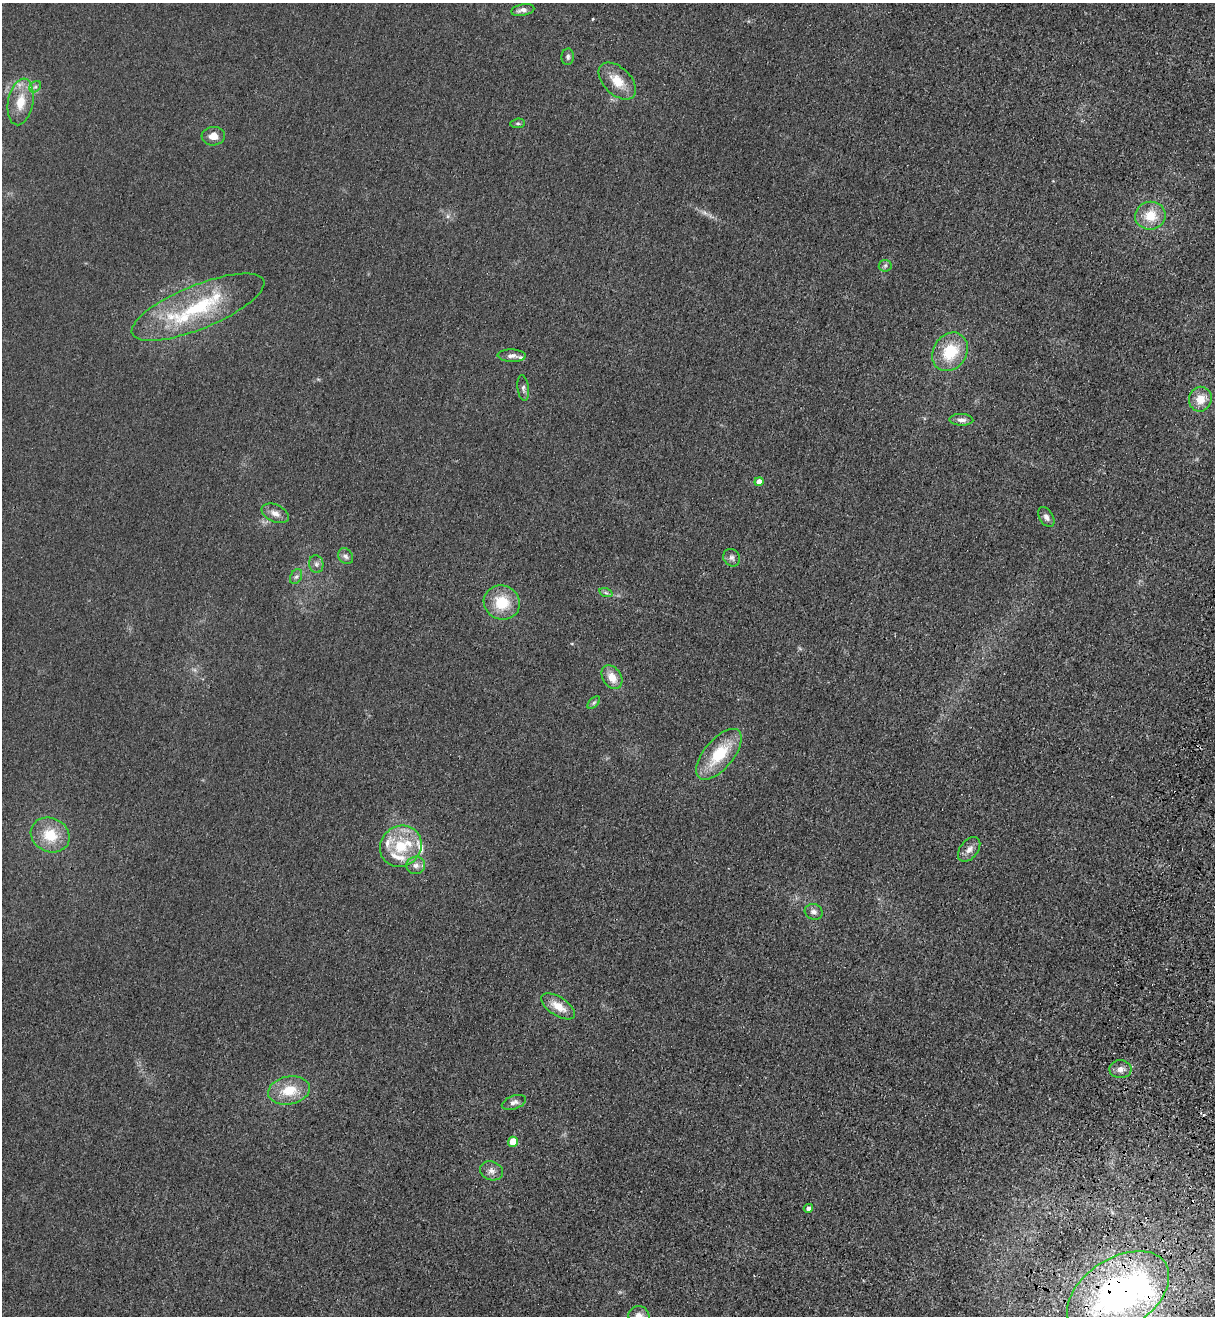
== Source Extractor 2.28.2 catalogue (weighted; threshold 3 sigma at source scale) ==
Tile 6 of 4 x 4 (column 2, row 2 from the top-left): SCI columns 1582-2794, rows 2672-3985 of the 5463 x 5344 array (HDU 1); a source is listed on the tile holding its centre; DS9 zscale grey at full resolution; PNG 1217 x 1318 px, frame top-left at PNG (2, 3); each listed source drawn as its Kron ellipse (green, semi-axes under 4 px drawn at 4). Shown black and unused: <1% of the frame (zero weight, under 3 of 4 exposures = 6% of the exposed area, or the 3 px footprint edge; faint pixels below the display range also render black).
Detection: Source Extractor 2.28.2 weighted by HDU 2 'WHT'; one run over the whole footprint, this tile lists its part. Background 0.0139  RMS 0.0055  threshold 0.0247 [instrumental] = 3 sigma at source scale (4.5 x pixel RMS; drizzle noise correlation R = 1.50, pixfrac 1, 0.05/0.05 arcsec/px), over >= 5 px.
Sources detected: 52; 1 inside a brighter object's white glare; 2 cosmic-ray / hot-pixel residue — neither listed nor drawn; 8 inside a brighter listed object's ellipse — not listed separately; the other 41 listed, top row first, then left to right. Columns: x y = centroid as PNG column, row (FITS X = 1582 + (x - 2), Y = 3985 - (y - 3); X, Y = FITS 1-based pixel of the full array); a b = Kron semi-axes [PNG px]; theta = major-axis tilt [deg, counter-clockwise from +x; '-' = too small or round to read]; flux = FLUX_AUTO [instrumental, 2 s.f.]
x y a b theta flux
523 10 12 5 10 2.7
568 57 8 6 86 1.5
617 81 22 13 -44 11
35 87 6 5 - 1.2
21 102 23 12 80 12
518 123 7 4 4 0.99
213 136 12 9 2 4.7
1150 216 15 14 - 11
885 266 6 6 - 1.3
198 307 71 22 22 47
950 352 20 16 56 20
512 356 14 6 -2 2.5
523 388 13 5 -82 1.8
1200 399 12 11 - 7.5
961 420 12 6 -2 2.5
759 482 4 4 - 5.6
275 513 14 8 -24 3.7
1046 517 11 7 -59 2.3
346 556 8 7 - 1.8
732 558 9 8 - 2.1
316 564 9 7 -79 1.9
296 577 8 5 61 1.4
606 593 7 4 -19 1
502 603 18 17 - 17
612 677 13 9 -57 7.4
594 703 8 4 44 1.2
719 754 31 14 50 23
50 835 20 17 -26 16
401 846 21 20 - 20
969 849 14 9 52 3.6
416 865 9 8 - 3
814 912 9 7 -18 2.4
558 1006 19 9 -33 8.8
1120 1069 11 9 0 3.3
289 1090 21 14 12 14
514 1103 12 6 19 2.3
513 1142 5 4 - 12
491 1171 12 9 -20 3.2
808 1208 4 4 - 2.3
1118 1294 56 35 33 190
639 1316 10 10 - 4.2
Overlapping masked pixels (flux is a lower limit): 1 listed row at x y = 1118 1294
Isophote crosses this tile's border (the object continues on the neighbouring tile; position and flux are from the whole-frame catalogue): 1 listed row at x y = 639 1316